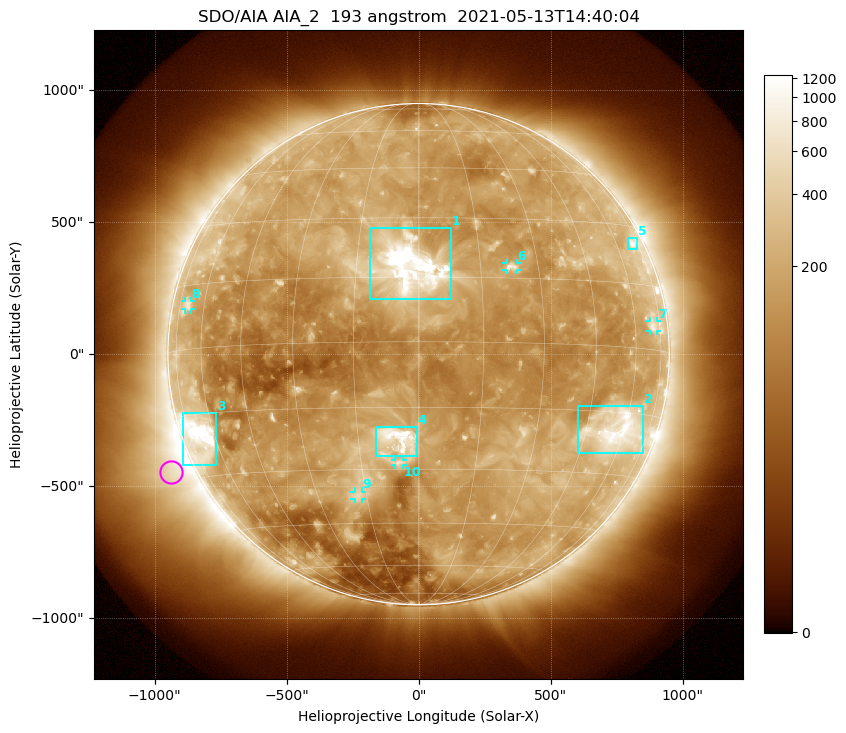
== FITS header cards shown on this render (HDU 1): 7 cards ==
TELESCOP= 'SDO/AIA '           / For AIA: SDO/AIA
INSTRUME= 'AIA_2   '           / For AIA: AIA_ATA1, AIA_ATA2, AIA_ATA3 or AIA_AT
WAVELNTH=                  193 / [angstrom] Wavelength
WAVEUNIT= 'angstrom'           / Wavelength unit: angstrom
DATE-OBS= '2021-05-13T14:40:04.843' / [ISO] Date when observation started; ISO 8
CTYPE1  = 'HPLN-TAN'           / CTYPE1: HPLN
CTYPE2  = 'HPLT-TAN'           / CTYPE2: HPLT

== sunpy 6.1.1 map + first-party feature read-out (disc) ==
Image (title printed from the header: SDO/AIA AIA_2  193 angstrom  2021-05-13T14:40:04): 1024 x 1024 px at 2.4 arcsec/px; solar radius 950 arcsec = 396 px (full disc in frame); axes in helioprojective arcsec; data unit not stated in the header (colour bar unlabelled)
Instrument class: DISC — disc imager (sunpy class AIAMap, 193 A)
Bright regions (active regions / flare kernels): reference = the median radial profile (limb darkening/brightening removed); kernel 9 px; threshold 5 sigma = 313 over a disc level ~145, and >= 1.15x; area >= 12 px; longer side >= 9 px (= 22 arcsec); searched inside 0.97 R_sun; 10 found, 10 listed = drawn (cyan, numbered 1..; 5 of them under ~33 arcsec drawn as corner ticks so the feature stays visible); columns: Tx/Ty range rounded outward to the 5 arcsec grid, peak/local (2 s.f.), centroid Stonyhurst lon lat
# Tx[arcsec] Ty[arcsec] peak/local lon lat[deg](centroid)
1 -185..125 205..480 18 -2 +17
2 605..855 -375..-195 7.4 +57 -19
3 -895..-765 -420..-220 12 -67 -20
4 -160..-5 -390..-275 8.6 -5 -22
5 795..830 395..440 4.3 +70 +25
6 330..375 320..345 4.7 +23 +18
7 875..905 85..125 3.4 +70 +5
8 -885..-865 170..205 3.2 -69 +10
9 -245..-215 -550..-520 3.8 -17 -37
10 -90..-60 -420..-400 3.9 -5 -28
Off-limb structures (1.02-1.3 R_sun): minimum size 162 px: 7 found; the strongest spans PA ~90..145 deg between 1.02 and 1.3 R_sun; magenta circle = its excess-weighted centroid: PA ~115 deg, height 1.09 R_sun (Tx ~-935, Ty ~-445 arcsec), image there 4.7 x the reference